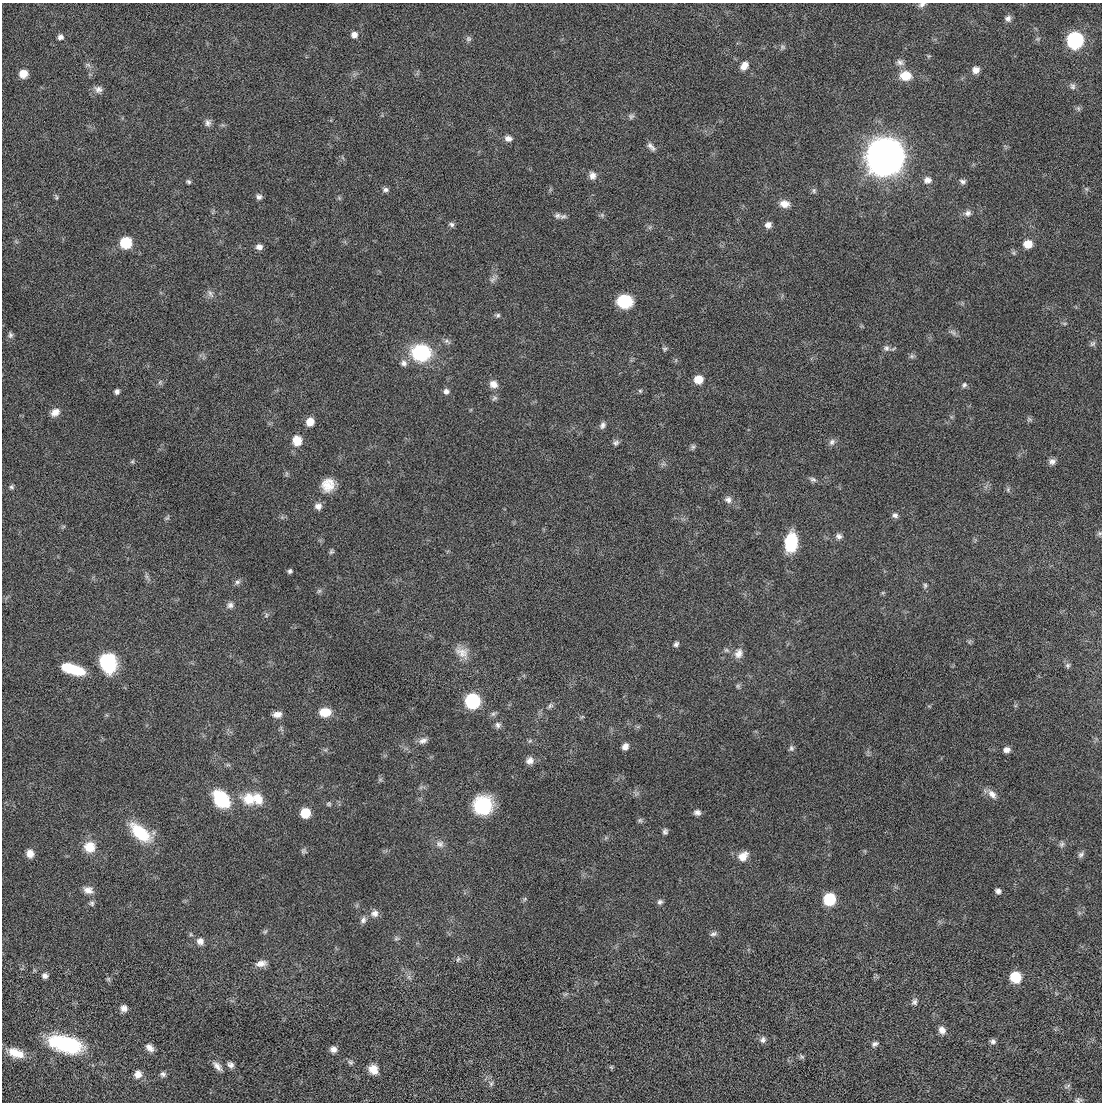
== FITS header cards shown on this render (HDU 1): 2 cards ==
NAXIS1  =                 1100 / length of data axis 1
NAXIS2  =                 1100 / length of data axis 2

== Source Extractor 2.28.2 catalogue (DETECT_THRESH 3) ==
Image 1100 x 1100 px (HDU 1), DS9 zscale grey, 1 PNG px = 1 image px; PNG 1104 x 1104 px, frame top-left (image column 1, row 1100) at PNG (2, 3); no overlay
Background 0.00911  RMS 2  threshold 6.08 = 3 sigma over >= 5 px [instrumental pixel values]
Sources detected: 183; all 183 listed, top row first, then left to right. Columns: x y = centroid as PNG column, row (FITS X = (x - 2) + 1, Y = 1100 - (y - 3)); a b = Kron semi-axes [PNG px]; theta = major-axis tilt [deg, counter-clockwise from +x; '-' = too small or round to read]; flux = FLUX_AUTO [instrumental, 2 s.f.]
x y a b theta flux
922 5 9 6 23 440
1008 18 7 7 - 560
354 35 8 7 - 740
60 37 7 6 - 530
468 39 8 7 - 360
1038 39 7 5 7 270
1075 40 9 8 - 33000
782 47 8 7 - 350
900 62 11 8 -18 650
88 65 9 6 -19 390
744 66 11 8 54 1100
976 70 8 7 - 970
23 74 7 7 - 2000
905 76 13 10 -3 2500
1072 86 10 7 -77 470
98 89 12 9 -23 760
1078 109 8 5 -70 270
631 116 9 8 - 410
208 123 10 8 83 570
508 138 9 7 -8 750
651 147 13 6 -45 610
885 156 14 14 - 490000
592 176 10 8 -80 810
927 180 10 9 - 810
188 182 7 5 -34 270
963 182 8 6 -11 430
1086 189 6 5 - 240
385 190 9 6 0 430
814 191 8 6 -89 310
56 197 9 4 -80 230
259 197 8 7 - 460
339 198 5 5 - 210
784 204 11 8 -9 1300
968 213 10 8 19 640
557 215 9 7 4 500
602 215 7 5 -47 290
563 216 11 6 10 430
451 224 8 6 -27 380
768 225 8 7 - 780
650 227 7 4 71 220
126 243 8 7 - 7500
1028 244 9 8 - 1600
259 247 7 6 - 710
1013 253 7 5 -45 250
493 279 12 6 57 590
210 294 13 7 -59 580
625 301 13 11 -3 6100
497 315 7 6 - 300
1064 323 7 4 0 200
953 332 11 6 -37 450
10 335 9 7 86 420
447 341 11 5 -34 420
1092 343 8 7 - 370
886 348 9 9 - 520
665 349 7 6 - 260
421 353 17 15 -10 11000
912 356 8 6 15 330
676 360 6 4 71 180
404 363 9 9 - 680
698 379 7 7 - 2500
160 382 8 6 69 290
493 384 10 9 - 1100
964 385 8 6 53 390
446 391 7 7 - 570
640 391 6 5 - 210
117 392 5 5 - 470
494 398 9 6 47 370
55 412 11 8 34 1000
1029 419 8 6 -4 300
310 422 8 8 - 1500
603 425 9 7 64 490
297 441 12 11 - 1900
832 442 10 8 56 550
616 443 8 7 - 410
693 447 8 6 84 290
132 461 6 5 - 210
1052 461 9 8 - 630
813 479 10 6 -21 420
328 485 17 15 65 2300
11 487 6 5 - 260
1008 489 8 5 67 280
728 500 9 8 - 620
318 506 8 8 - 810
895 515 7 6 - 490
167 518 8 5 40 240
1099 533 7 6 - 290
839 536 9 8 - 550
791 542 17 10 84 7700
331 551 7 5 63 270
290 571 6 5 - 310
147 577 13 4 -55 380
237 582 9 6 51 420
925 586 8 5 -90 320
319 591 7 5 43 280
883 593 6 5 - 180
230 605 10 8 15 590
266 615 7 4 61 280
969 642 7 4 71 220
676 644 7 6 - 380
726 650 8 6 -15 340
462 652 21 13 -35 1700
739 653 13 11 67 1100
108 663 16 13 -76 11000
1068 665 7 6 - 310
73 669 22 8 -17 6600
738 686 7 6 - 280
472 701 8 8 - 21000
550 706 8 5 36 340
325 712 13 10 4 2200
277 714 11 7 5 840
493 714 8 6 26 350
582 717 7 4 36 180
498 725 8 7 - 480
423 741 13 8 25 750
530 741 7 4 31 230
625 746 8 7 - 750
791 748 9 7 78 380
325 750 6 4 18 230
1007 750 8 7 - 700
530 761 10 8 40 850
228 765 7 4 -18 230
380 780 7 4 0 230
421 787 7 5 45 280
637 794 8 5 45 320
992 794 15 8 -50 1000
221 799 21 14 -50 6700
249 799 18 15 -30 3300
258 799 17 12 -64 2100
329 804 6 6 - 250
483 805 19 18 - 7500
697 812 8 6 -3 550
305 813 7 7 - 4400
640 820 8 6 -29 280
665 832 7 6 - 370
140 833 26 13 -41 6500
440 844 12 10 -9 800
1062 844 8 7 - 430
90 847 13 13 - 2400
304 851 7 7 - 320
30 853 9 8 - 1100
1081 854 10 7 47 470
743 856 13 10 44 1500
88 890 13 9 -19 1000
998 891 6 5 - 490
525 899 6 5 - 230
829 899 8 8 - 9400
660 902 8 7 - 400
92 903 8 7 - 340
374 913 10 10 - 860
1079 913 5 5 - 230
363 920 10 7 65 550
265 932 8 5 39 260
713 934 9 6 18 400
397 938 9 6 11 320
200 941 10 9 - 890
458 959 9 5 73 320
261 963 15 8 9 1100
45 976 7 6 - 570
409 977 8 4 -53 320
1015 977 8 7 - 6200
108 979 7 5 -46 260
565 994 7 4 36 230
914 1002 10 7 66 520
124 1008 8 7 - 780
942 1030 9 8 - 990
763 1040 9 8 - 590
993 1041 7 6 - 450
66 1044 31 14 -14 14000
875 1044 8 6 28 430
150 1048 10 7 -44 880
333 1049 7 7 - 780
16 1053 20 10 -20 2300
801 1057 7 6 - 280
350 1062 9 7 -18 360
230 1065 8 7 - 570
217 1066 15 7 -46 860
611 1067 6 5 - 170
373 1069 11 9 -50 1500
138 1074 9 8 - 1000
163 1074 7 6 - 410
491 1083 8 7 - 440
1067 1086 11 4 28 300
1078 1100 9 7 15 390
At the frame edge (FLAGS 8, measured only in part): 3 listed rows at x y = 922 5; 1099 533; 1078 1100